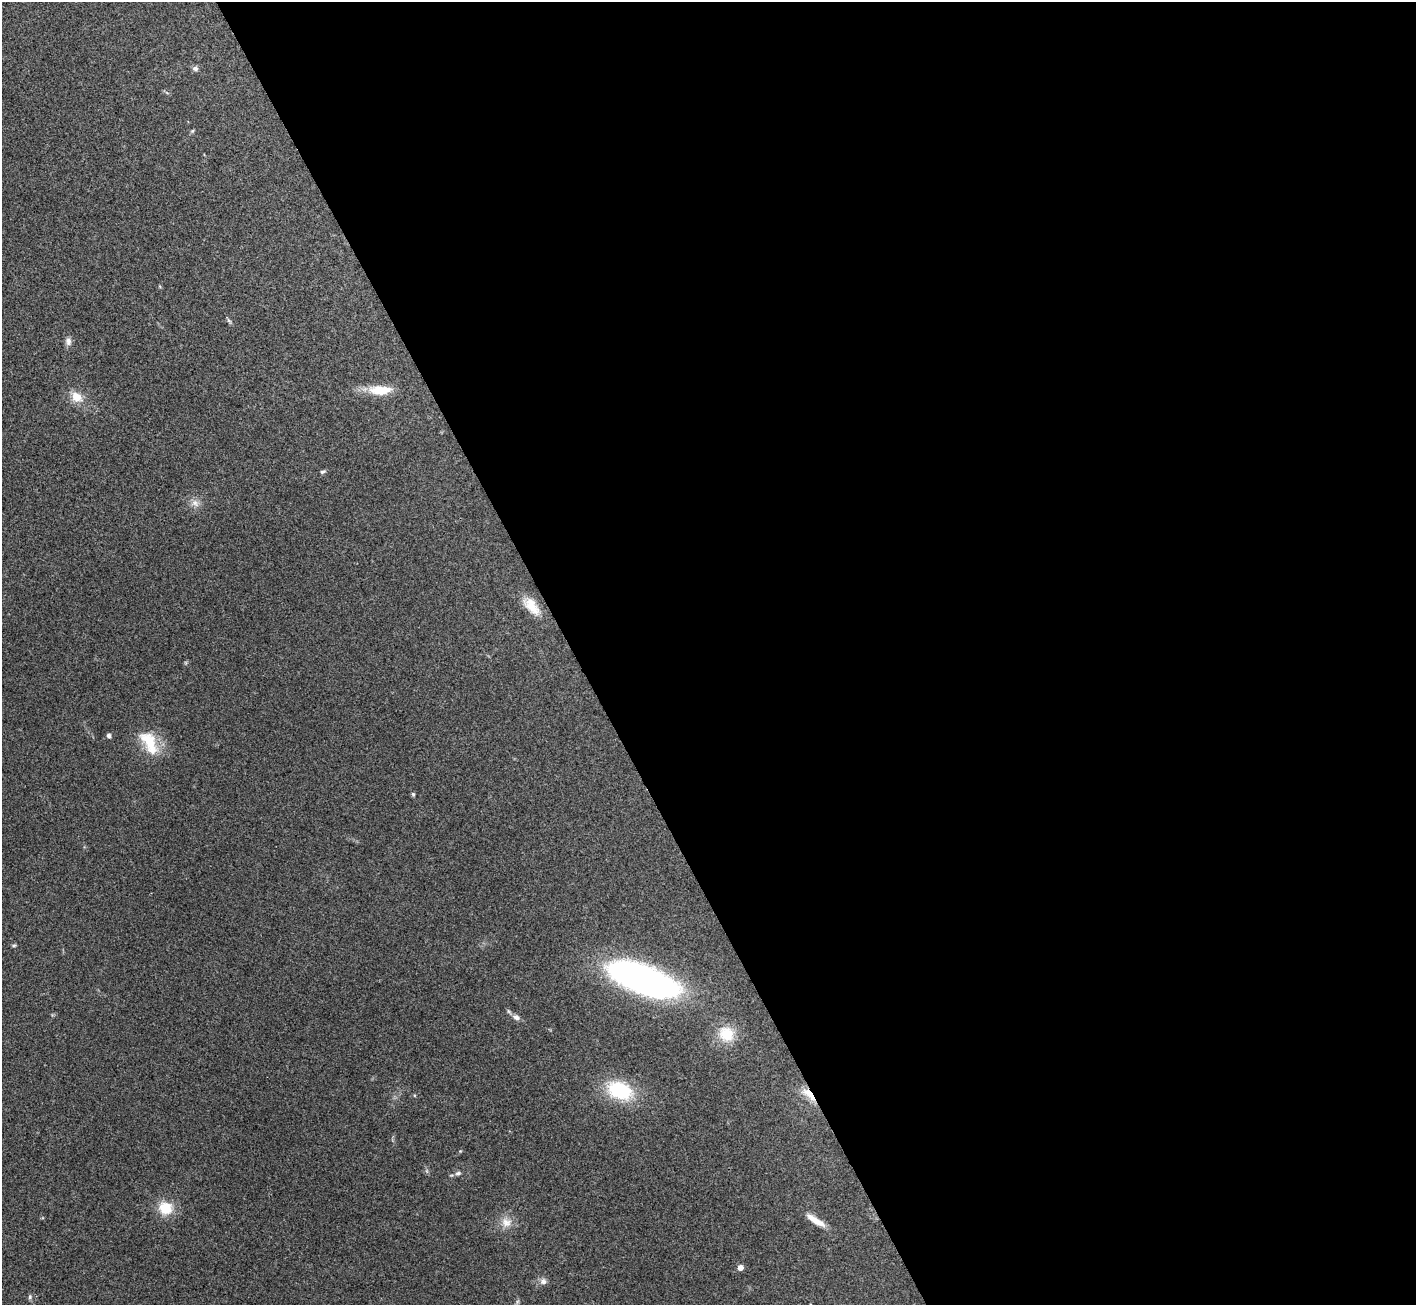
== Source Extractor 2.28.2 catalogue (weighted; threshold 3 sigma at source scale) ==
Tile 8 of 4 x 4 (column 4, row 2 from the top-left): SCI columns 4245-5658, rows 2757-4059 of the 5658 x 5648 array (HDU 1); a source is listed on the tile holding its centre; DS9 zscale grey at full resolution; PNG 1418 x 1307 px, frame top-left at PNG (2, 2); no overlay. Shown black and unused: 60% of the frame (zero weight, under 3 of 4 exposures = <1% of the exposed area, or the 3 px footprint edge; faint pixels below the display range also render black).
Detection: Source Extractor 2.28.2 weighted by HDU 2 'WHT'; one run over the whole footprint, this tile lists its part. Background 0.212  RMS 0.0081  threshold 0.0363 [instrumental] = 3 sigma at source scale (4.5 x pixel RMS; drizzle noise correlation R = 1.50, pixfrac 1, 0.05/0.05 arcsec/px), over >= 5 px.
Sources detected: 26; all 26 listed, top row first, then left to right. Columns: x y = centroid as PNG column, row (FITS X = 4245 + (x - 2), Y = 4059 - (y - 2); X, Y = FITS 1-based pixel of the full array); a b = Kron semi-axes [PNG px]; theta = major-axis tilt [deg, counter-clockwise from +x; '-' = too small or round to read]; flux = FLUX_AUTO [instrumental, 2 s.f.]
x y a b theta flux
195 69 8 6 -15 2.4
192 131 6 4 70 1
229 321 9 4 -48 1.4
68 341 11 8 -82 3.5
380 390 29 12 1 19
77 397 12 10 -36 12
323 472 8 4 16 1.5
195 503 12 8 -36 4.9
531 606 29 13 -49 15
109 735 5 4 - 2.8
149 742 34 17 -62 27
413 794 5 4 - 1.1
14 945 5 5 - 1.1
643 979 62 21 -21 380
516 1017 11 7 -22 3.6
726 1034 20 19 - 21
620 1090 26 17 -20 53
808 1094 26 8 -43 11
458 1173 8 6 22 2
165 1208 17 16 - 18
815 1220 25 7 -33 10
506 1222 15 12 -32 8.6
740 1267 5 5 - 4.8
543 1281 9 8 - 3.6
30 1297 7 5 70 1.4
517 1302 7 4 72 1.3
Overlapping masked pixels (flux is a lower limit): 1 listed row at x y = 808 1094